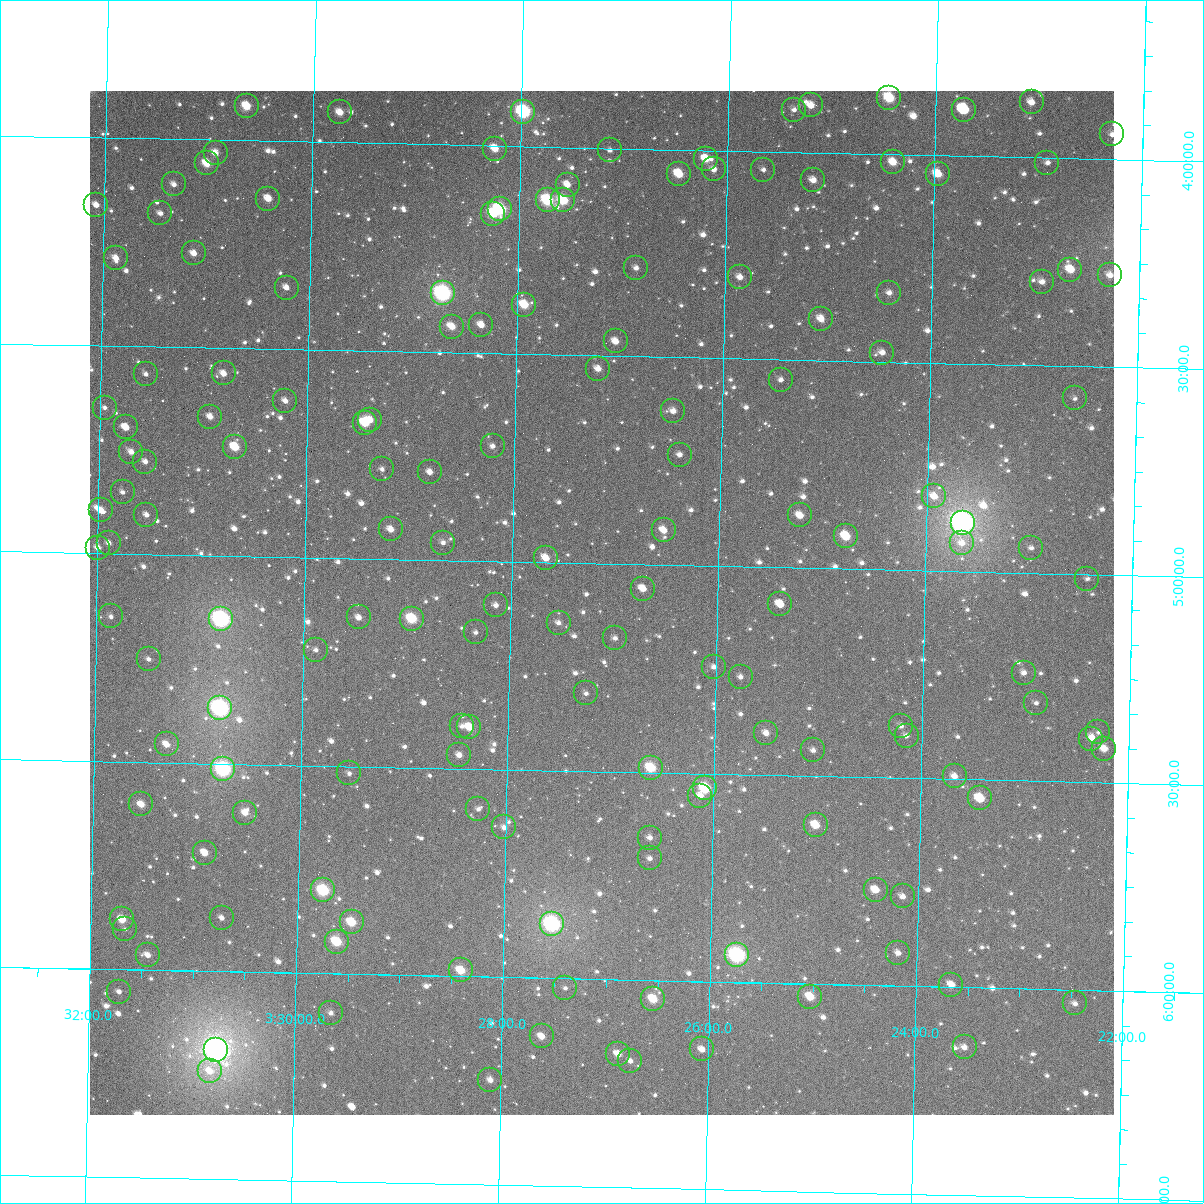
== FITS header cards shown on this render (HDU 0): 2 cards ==
NAXIS1  =                 1024
NAXIS2  =                 1024

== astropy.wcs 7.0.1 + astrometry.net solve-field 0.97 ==
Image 1024 x 1024 px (HDU 0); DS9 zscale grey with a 90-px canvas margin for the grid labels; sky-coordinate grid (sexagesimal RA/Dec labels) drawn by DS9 from the SOLVED WCS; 153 Tycho-2 reference stars matched to detected sources circled (green)
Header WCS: RA---TAN-SIP/DEC--TAN-SIP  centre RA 03:27:07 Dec +05:06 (51.78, +5.09 deg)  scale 8.66 arcsec/px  FOV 147.8' x 147.8'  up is +179 deg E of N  parity flipped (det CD > 0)
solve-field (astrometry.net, Tycho-2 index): VERIFIED the header's WCS against the Tycho-2 star catalogue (verified at 6 index scales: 14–153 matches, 0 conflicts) and refined it, rather than solving blind
Solved WCS: RA---TAN-SIP/DEC--TAN-SIP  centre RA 03:27:07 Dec +05:06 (51.78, +5.09 deg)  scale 8.66 arcsec/px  FOV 147.8' x 147.9'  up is +179 deg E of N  parity flipped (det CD > 0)
The solver's refit moves the header's centre by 0.34 arcsec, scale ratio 1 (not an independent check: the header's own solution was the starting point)
Tycho-2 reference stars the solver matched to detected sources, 153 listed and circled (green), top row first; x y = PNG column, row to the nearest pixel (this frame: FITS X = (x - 90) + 1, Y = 1024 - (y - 91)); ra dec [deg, ICRS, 3 dp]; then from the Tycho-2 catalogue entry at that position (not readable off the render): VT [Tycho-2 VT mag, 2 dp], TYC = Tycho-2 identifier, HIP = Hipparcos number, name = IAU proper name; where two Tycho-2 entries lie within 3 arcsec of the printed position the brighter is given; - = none
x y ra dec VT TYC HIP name
889 98 51.112 +3.865 9.53 60-1074-1 15872 -
1032 102 50.769 +3.868 11.06 60-1511-1 - -
811 105 51.301 +3.886 10.88 60-1491-1 - -
247 106 52.661 +3.917 10.02 67-573-1 16346 -
794 110 51.342 +3.898 12.09 60-1242-1 - -
964 110 50.933 +3.889 10.86 60-1370-1 - -
340 112 52.435 +3.928 10.82 60-907-1 - -
523 112 51.994 +3.917 8.20 60-1107-1 - -
1112 134 50.573 +3.940 12.52 60-976-1 - -
495 149 52.061 +4.007 10.56 60-1337-1 - -
610 150 51.784 +4.005 12.05 60-687-1 - -
216 153 52.734 +4.031 10.85 67-651-1 - -
706 159 51.552 +4.021 10.69 60-836-1 - -
893 162 51.100 +4.019 10.62 60-1232-1 - -
207 163 52.755 +4.056 10.27 67-559-1 - -
1047 163 50.728 +4.012 12.67 60-948-1 - -
714 169 51.532 +4.046 11.86 60-921-1 - -
763 170 51.413 +4.044 12.32 60-492-1 - -
679 174 51.616 +4.058 10.15 60-858-1 - -
938 174 50.991 +4.045 10.36 60-1295-1 - -
813 180 51.291 +4.066 11.45 60-1199-1 - -
174 184 52.833 +4.109 11.35 67-658-1 - -
568 185 51.884 +4.090 11.22 60-1380-1 - -
268 199 52.604 +4.138 10.66 67-626-1 - -
548 200 51.931 +4.128 8.97 60-938-1 - -
563 200 51.893 +4.127 9.38 60-607-1 - -
96 205 53.019 +4.162 11.70 67-639-1 - -
500 209 52.046 +4.152 8.74 60-1237-1 16155 -
160 213 52.864 +4.179 11.66 67-535-1 - -
493 214 52.062 +4.163 9.71 60-1223-1 - -
194 253 52.782 +4.274 11.71 67-584-1 - -
116 258 52.969 +4.289 11.02 67-618-1 - -
636 268 51.714 +4.286 11.51 60-1065-1 - -
1070 270 50.666 +4.268 10.46 60-1041-1 - -
1110 275 50.571 +4.279 11.55 60-1486-1 - -
740 277 51.463 +4.303 11.29 60-828-1 - -
1042 282 50.734 +4.298 11.32 60-637-1 - -
287 288 52.556 +4.352 11.78 67-653-1 - -
443 293 52.179 +4.357 7.69 60-797-1 16201 -
889 293 51.102 +4.333 12.22 60-862-1 - -
524 305 51.982 +4.381 10.11 60-591-1 - -
821 319 51.266 +4.399 11.02 60-1350-1 - -
481 325 52.084 +4.432 11.31 60-807-1 - -
452 327 52.155 +4.437 10.74 60-716-1 - -
616 341 51.760 +4.464 11.12 60-572-1 - -
882 353 51.116 +4.477 11.57 60-1514-1 - -
598 369 51.801 +4.531 11.36 60-966-1 - -
224 373 52.704 +4.561 11.28 67-555-1 - -
146 374 52.892 +4.566 11.92 67-611-1 - -
781 380 51.359 +4.548 12.03 60-981-1 - -
1075 398 50.649 +4.577 12.27 60-820-1 - -
285 401 52.554 +4.624 11.78 67-557-1 - -
105 408 52.989 +4.649 12.32 67-479-1 - -
673 411 51.617 +4.629 11.41 60-656-1 - -
210 417 52.735 +4.666 11.16 67-608-1 - -
370 420 52.348 +4.666 10.99 60-679-1 - -
365 423 52.360 +4.673 9.69 60-800-1 - -
126 427 52.937 +4.695 11.54 67-463-1 - -
493 446 52.052 +4.722 11.66 60-531-1 - -
235 447 52.673 +4.737 9.93 67-647-1 - -
131 452 52.923 +4.754 11.75 67-634-1 - -
680 455 51.599 +4.733 11.78 60-959-1 - -
145 462 52.889 +4.777 11.90 67-529-1 - -
382 469 52.317 +4.784 12.20 60-1010-1 - -
430 472 52.201 +4.788 11.56 60-978-1 - -
123 492 52.942 +4.851 12.20 67-537-1 - -
934 496 50.982 +4.821 11.00 60-1178-1 - -
101 510 52.993 +4.897 11.27 67-627-1 - -
146 515 52.884 +4.905 11.57 67-509-1 - -
800 515 51.306 +4.874 10.86 60-543-1 15938 -
963 523 50.912 +4.882 6.53 60-524-1 15807 -
391 529 52.293 +4.928 10.83 60-507-1 - -
664 530 51.634 +4.916 10.98 60-623-1 - -
846 536 51.194 +4.922 9.87 60-681-1 - -
109 543 52.973 +4.975 11.82 67-517-1 - -
443 543 52.166 +4.957 12.20 60-1085-1 - -
962 543 50.913 +4.932 11.81 60-697-1 - -
98 548 52.999 +4.987 11.30 67-672-1 - -
1031 548 50.745 +4.939 12.35 60-1472-1 - -
546 558 51.917 +4.989 10.64 60-760-1 16122 -
1087 579 50.609 +5.010 12.44 63-1403-1 - -
643 589 51.681 +5.058 10.87 63-855-1 - -
780 604 51.349 +5.088 11.01 63-681-1 - -
496 605 52.035 +5.106 11.52 63-1294-1 - -
111 616 52.965 +5.151 11.63 70-101-1 - -
359 617 52.366 +5.142 11.14 63-1019-1 - -
221 619 52.699 +5.153 7.56 70-108-1 16363 -
412 619 52.238 +5.142 9.18 63-193-1 16219 -
559 623 51.883 +5.145 11.48 63-1343-1 - -
476 632 52.083 +5.172 11.93 63-1331-1 - -
615 638 51.746 +5.179 12.80 63-847-1 - -
316 650 52.468 +5.222 12.28 63-389-1 - -
149 659 52.871 +5.252 12.24 70-295-1 - -
714 667 51.506 +5.243 12.11 63-459-1 - -
1024 673 50.756 +5.240 12.04 63-1162-1 - -
741 677 51.441 +5.265 11.90 63-1391-1 - -
586 693 51.813 +5.313 12.18 63-708-1 - -
1036 703 50.725 +5.312 12.69 63-1039-1 - -
220 708 52.696 +5.367 7.12 70-305-1 16362 -
462 726 52.112 +5.398 12.08 63-1375-1 - -
901 726 51.050 +5.375 12.09 63-1193-1 - -
469 727 52.094 +5.400 10.09 63-1157-1 - -
1098 732 50.573 +5.379 12.57 63-1234-1 - -
766 733 51.376 +5.399 11.57 63-904-1 - -
907 736 51.037 +5.398 12.17 63-1203-1 - -
1091 739 50.590 +5.395 12.83 63-1103-1 - -
167 744 52.824 +5.456 10.83 70-311-1 - -
1104 749 50.559 +5.418 10.81 63-380-1 - -
813 750 51.262 +5.438 11.97 63-954-1 - -
459 755 52.116 +5.468 11.51 63-647-1 - -
651 768 51.653 +5.489 9.31 63-748-1 - -
223 769 52.686 +5.513 7.70 70-204-1 16356 -
349 773 52.381 +5.517 12.15 63-542-1 - -
955 776 50.918 +5.492 11.20 63-768-1 - -
705 788 51.520 +5.536 8.93 63-663-1 16003 -
700 796 51.532 +5.553 11.99 63-617-1 - -
980 798 50.856 +5.545 9.88 63-1226-1 - -
141 804 52.882 +5.602 10.53 70-301-1 - -
478 809 52.068 +5.597 12.01 63-813-1 - -
245 813 52.631 +5.617 10.89 70-59-1 - -
816 825 51.251 +5.618 10.34 63-1305-1 - -
504 827 52.004 +5.640 11.63 63-630-1 - -
650 838 51.651 +5.657 11.64 63-1303-1 - -
205 853 52.727 +5.715 10.59 70-208-1 - -
650 858 51.650 +5.707 11.51 63-975-1 - -
323 890 52.439 +5.800 8.57 63-830-1 16269 -
876 890 51.103 +5.771 10.84 63-474-1 - -
903 896 51.037 +5.785 11.75 63-985-1 - -
222 918 52.683 +5.871 11.52 70-58-1 - -
122 919 52.923 +5.879 10.22 70-41-1 - -
352 922 52.368 +5.876 9.55 63-588-1 - -
552 924 51.883 +5.870 7.32 63-1457-1 16108 -
125 929 52.915 +5.902 11.98 70-306-1 - -
337 942 52.404 +5.923 9.22 63-1380-1 - -
898 953 51.045 +5.921 11.27 63-1384-1 - -
148 955 52.860 +5.964 11.34 70-326-1 - -
737 955 51.434 +5.935 7.69 63-1415-1 15978 -
461 970 52.102 +5.986 9.72 63-1202-1 16178 -
951 985 50.915 +5.994 11.00 63-498-1 - -
565 988 51.849 +6.023 12.12 63-1338-1 - -
119 992 52.927 +6.053 12.53 70-209-1 - -
810 997 51.255 +6.031 9.88 63-1149-1 - -
653 999 51.635 +6.045 9.70 63-171-1 - -
1075 1003 50.615 +6.033 12.23 63-1099-1 - -
331 1013 52.414 +6.095 11.56 63-463-1 - -
542 1036 51.903 +6.140 10.65 63-667-1 - -
965 1047 50.880 +6.144 11.57 63-1191-1 - -
702 1049 51.515 +6.163 10.99 63-409-1 - -
216 1050 52.689 +6.189 6.03 70-1335-1 16358 -
618 1054 51.718 +6.179 10.62 63-90-1 - -
630 1061 51.687 +6.195 11.76 63-1406-1 - -
210 1071 52.704 +6.240 11.37 70-106-1 - -
490 1080 52.025 +6.248 11.09 63-1025-1 - -